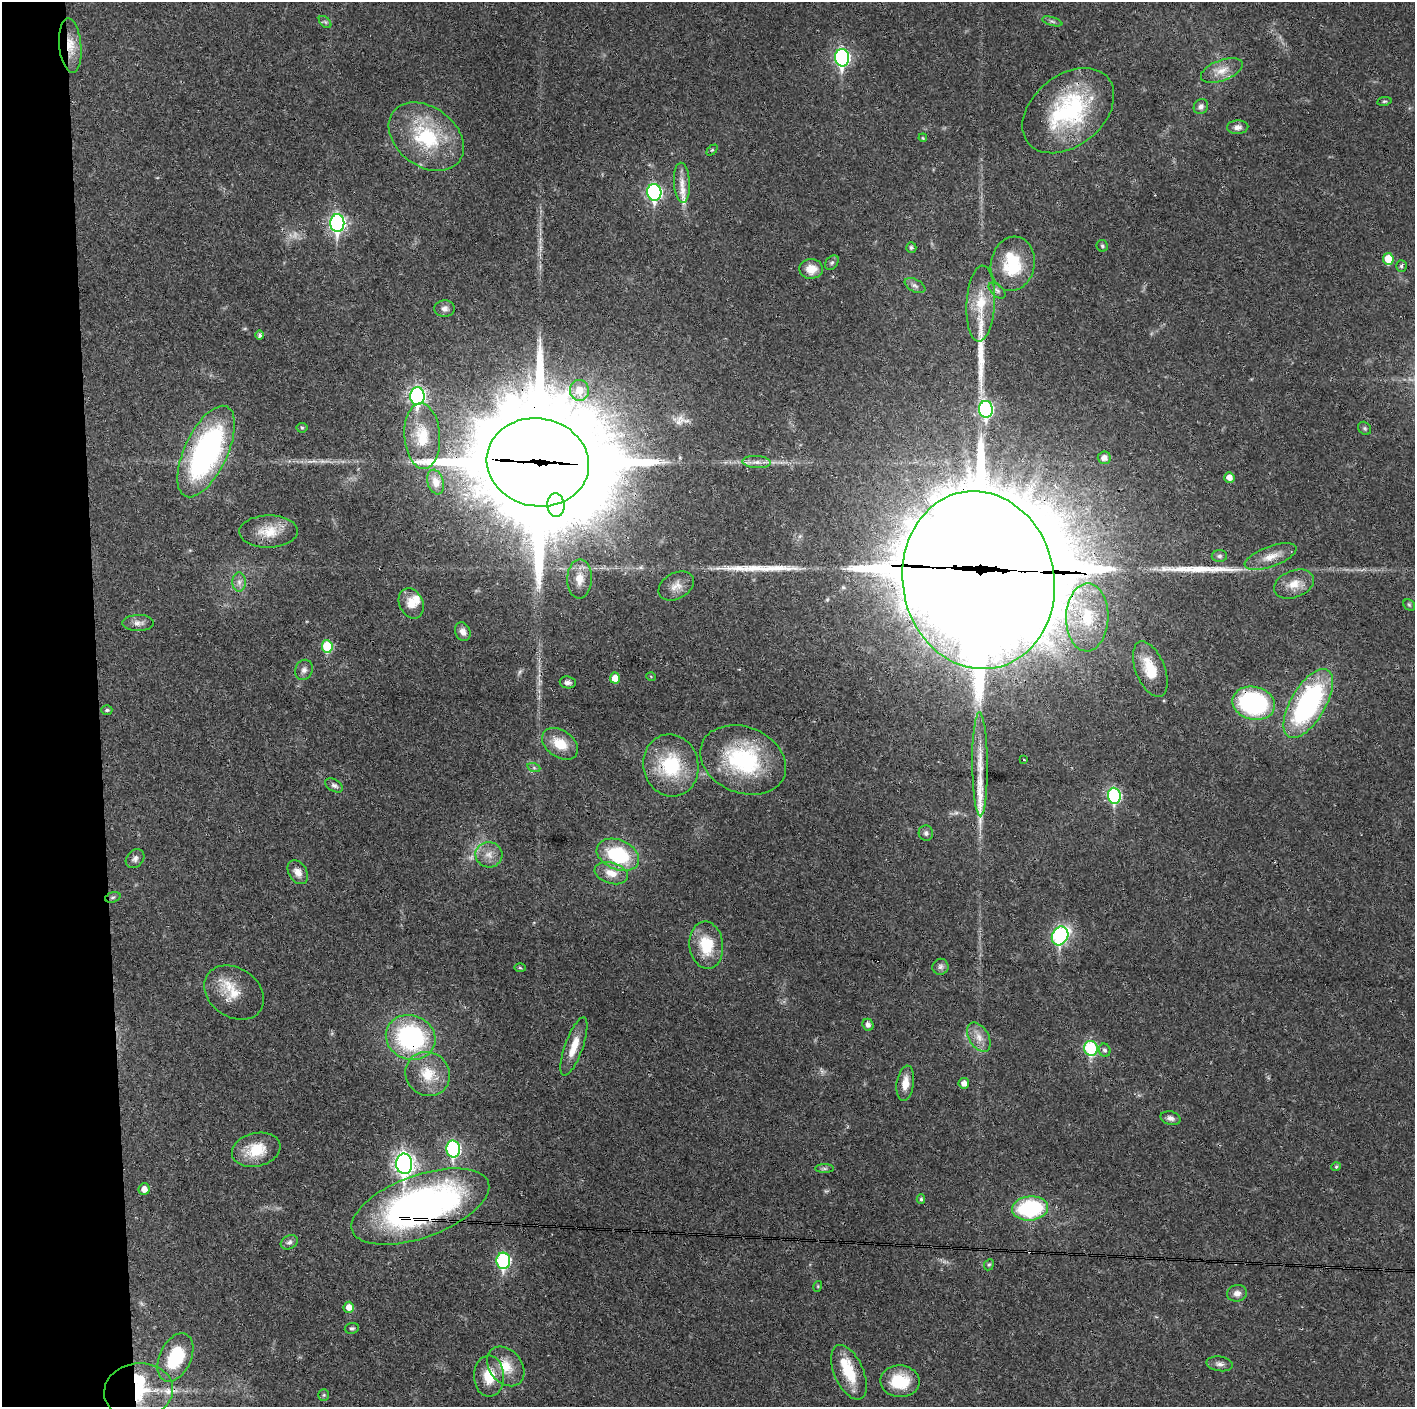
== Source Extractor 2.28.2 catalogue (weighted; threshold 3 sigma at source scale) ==
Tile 4 of 3 x 3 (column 1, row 2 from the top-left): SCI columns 1-1413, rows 1406-2810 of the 4239 x 4216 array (HDU 1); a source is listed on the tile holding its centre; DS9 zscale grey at full resolution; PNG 1417 x 1409 px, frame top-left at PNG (2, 2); each listed source drawn as its Kron ellipse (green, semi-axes under 4 px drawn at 4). Shown black and unused: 7% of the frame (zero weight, under 3 of 4 exposures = <1% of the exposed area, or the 3 px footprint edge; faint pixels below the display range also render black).
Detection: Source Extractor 2.28.2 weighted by HDU 2 'WHT'; one run over the whole footprint, this tile lists its part. Background 0.0269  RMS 0.0024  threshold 0.0106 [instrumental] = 3 sigma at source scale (4.5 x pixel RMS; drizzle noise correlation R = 1.50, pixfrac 1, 0.05/0.05 arcsec/px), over >= 5 px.
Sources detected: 136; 3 too faint to see at this stretch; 2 inside a brighter object's white glare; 1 cosmic-ray / hot-pixel residue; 4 long thin detections or spike segments (spike, bleed or trail) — neither listed nor drawn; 10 inside a brighter listed object's ellipse — not listed separately; the other 116 listed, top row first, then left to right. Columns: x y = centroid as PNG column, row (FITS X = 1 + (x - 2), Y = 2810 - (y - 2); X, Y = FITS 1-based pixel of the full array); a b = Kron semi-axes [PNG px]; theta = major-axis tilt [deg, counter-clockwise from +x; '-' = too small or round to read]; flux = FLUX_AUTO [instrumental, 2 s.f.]
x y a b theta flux
1052 21 10 3 -15 0.52
325 22 7 4 -44 0.46
70 45 27 11 -84 4.3
842 58 9 7 -89 51
1222 70 22 10 21 3.1
1384 101 7 3 8 0.34
1201 106 8 7 - 0.92
1068 111 52 35 39 29
1238 127 10 7 3 1.1
426 137 41 29 -37 20
923 138 4 3 - 0.2
712 150 6 4 44 0.3
682 183 20 8 -87 2.3
654 192 8 7 - 43
337 223 9 7 -90 63
1102 246 6 5 - 0.43
911 248 5 5 - 0.52
1388 259 6 5 - 5.4
832 263 8 5 49 0.57
1013 264 27 22 79 11
1401 266 6 5 - 0.53
811 269 12 10 1 3.2
915 286 11 6 -26 0.91
997 290 10 5 -43 0.7
981 303 38 14 87 7.4
445 309 10 8 5 0.99
260 335 5 4 - 0.54
579 390 10 9 - 3.2
417 396 9 7 -87 60
986 409 8 7 - 40
302 428 5 5 - 0.3
1365 428 7 6 - 0.46
422 436 33 18 -86 7.7
206 451 49 21 65 57
1104 458 6 6 - 1.5
538 462 51 44 -10 8000
757 462 14 6 -4 1.4
1229 477 5 5 - 1.7
436 482 12 8 -73 1.7
556 505 12 8 -86 65
268 531 29 16 2 5.2
1219 556 8 6 1 0.58
1271 557 27 10 20 3.5
579 579 19 12 88 3.4
978 580 89 76 -79 8900
239 582 9 6 -90 1.1
1294 584 21 13 22 3.5
676 586 19 13 29 2.4
411 603 16 11 -65 3
1409 605 6 5 - 0.35
1087 617 34 21 89 12
138 623 16 8 1 1.3
463 632 9 7 -66 1.5
327 646 6 5 - 10
1150 669 29 14 -69 7.1
304 670 10 8 68 1
651 677 5 3 - 0.19
615 678 5 5 - 2.4
568 682 8 6 -8 0.81
1254 703 21 16 -14 37
1308 703 38 17 59 45
107 710 5 4 - 0.36
560 744 20 13 -35 5.1
743 760 44 33 -23 24
1024 760 3 3 - 0.27
980 764 52 7 -89 5.5
671 765 31 27 -77 15
534 768 6 4 -19 0.41
334 785 9 6 -30 0.77
1114 796 8 6 -84 27
926 833 8 7 - 0.7
489 855 13 12 - 2.5
618 855 22 14 -23 17
135 859 10 8 48 1
298 872 13 9 -58 1.9
611 873 17 10 -17 3.3
113 897 8 5 18 0.47
1060 936 10 8 62 38
706 945 24 17 -83 8.2
940 967 8 8 - 0.78
520 968 6 4 -2 0.29
234 993 32 24 -34 6.8
868 1025 6 5 - 0.95
411 1037 25 22 -22 35
979 1037 16 10 -59 2.4
574 1046 31 9 70 4.2
1091 1048 7 7 - 23
1105 1050 7 5 -68 0.64
428 1074 23 21 -43 6.9
905 1083 18 8 82 3
964 1083 5 5 - 1.5
1170 1118 10 6 -14 1.1
453 1149 8 7 - 34
256 1150 24 16 14 7
404 1164 10 8 -87 120
1336 1167 4 4 - 0.32
824 1169 9 4 0 0.54
144 1189 6 5 - 1.6
921 1199 5 4 - 0.4
420 1206 72 31 20 100
1030 1208 18 12 6 22
289 1242 9 6 29 0.74
503 1261 8 7 - 31
989 1265 6 4 66 0.34
818 1286 5 3 - 0.24
1237 1293 10 8 9 1.4
349 1307 5 5 - 1.9
352 1328 7 5 8 0.43
175 1357 26 16 65 12
1220 1364 13 7 -9 1.1
506 1366 22 16 -51 5.2
849 1372 29 14 -66 7.9
489 1376 20 15 -88 5.4
900 1381 19 16 -2 8.5
139 1391 34 27 7 14
324 1395 6 5 - 0.38
Overlapping masked pixels (flux is a lower limit): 11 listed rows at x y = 70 45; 1068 111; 426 137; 206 451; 538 462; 978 580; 1254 703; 671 765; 411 1037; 420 1206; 139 1391